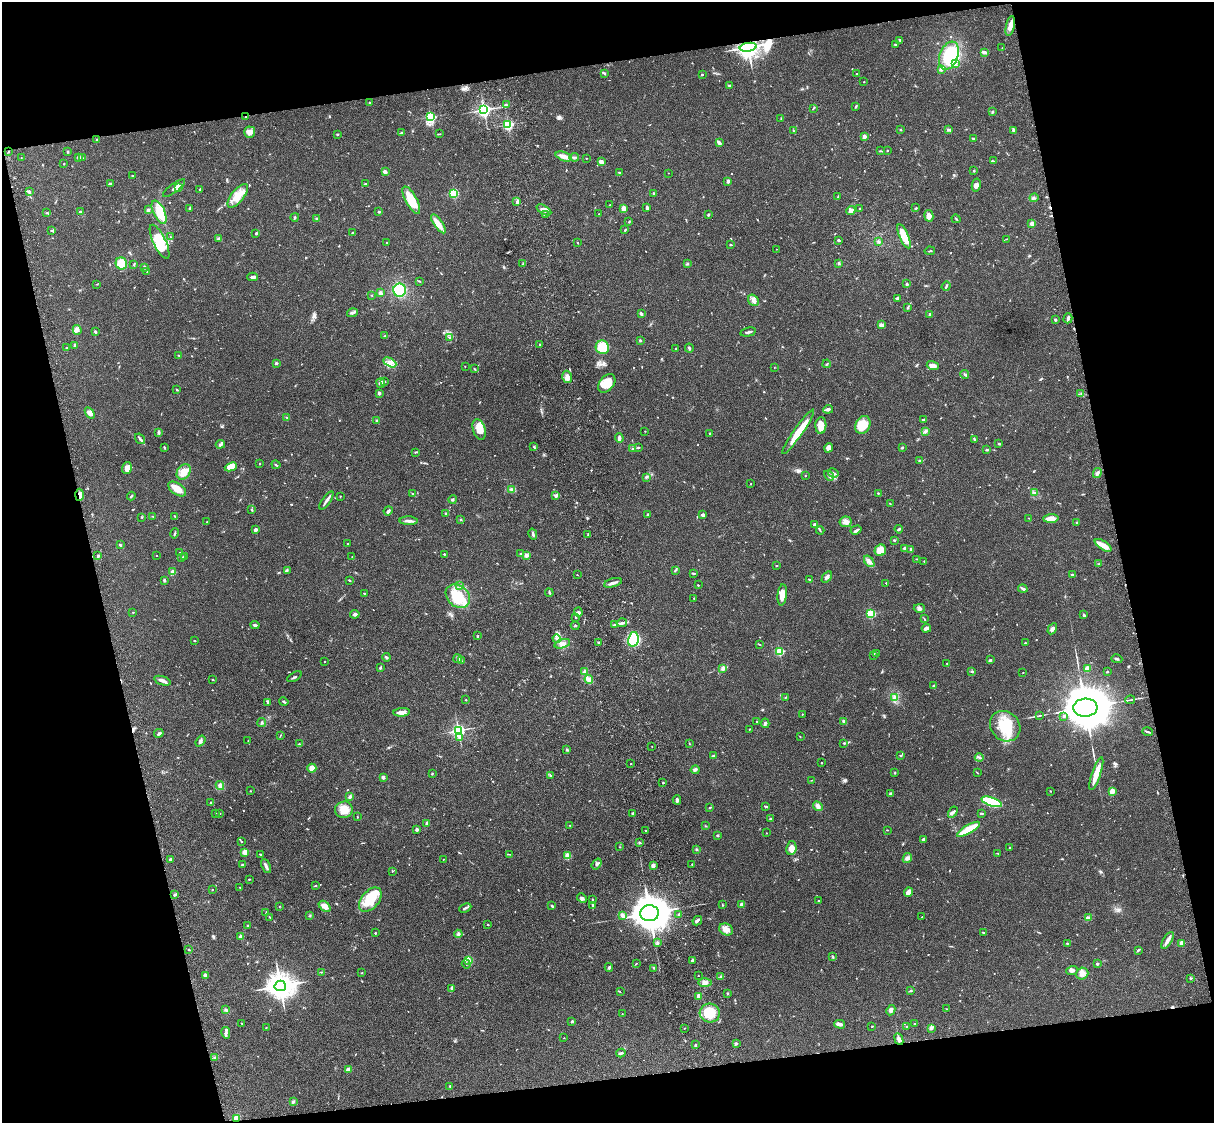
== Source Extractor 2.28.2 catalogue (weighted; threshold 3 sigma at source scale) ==
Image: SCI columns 122-4967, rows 278-4761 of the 5085 x 4926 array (HDU 1 of 3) = the unmasked area's bounding box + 8 px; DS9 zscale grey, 4 x 4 block average (1 PNG px = mean of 4 x 4 image px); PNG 1216 x 1125 px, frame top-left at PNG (2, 2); each listed source drawn as its Kron ellipse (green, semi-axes under 4 px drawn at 4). Shown black and unused: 25% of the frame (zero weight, under 3 of 4 exposures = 6% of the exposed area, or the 3 px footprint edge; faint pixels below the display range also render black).
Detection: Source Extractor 2.28.2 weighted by HDU 2 'WHT'. Background 0.0752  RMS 0.0058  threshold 0.0259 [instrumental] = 3 sigma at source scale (4.5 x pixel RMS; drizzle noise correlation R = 1.50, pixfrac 1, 0.05/0.05 arcsec/px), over >= 5 px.
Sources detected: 765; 4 too faint to see at this stretch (4 x 4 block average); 4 inside a brighter object's white glare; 6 cosmic-ray / hot-pixel residue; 1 long thin detection or spike segment (spike, bleed or trail) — neither listed nor drawn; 17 coinciding with a brighter row at this scale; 29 inside a brighter listed object's ellipse — not listed separately; of the other 704, all 500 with FLUX_AUTO >= 1.5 (the completeness limit of this list) listed and drawn (204 fainter detections not listed), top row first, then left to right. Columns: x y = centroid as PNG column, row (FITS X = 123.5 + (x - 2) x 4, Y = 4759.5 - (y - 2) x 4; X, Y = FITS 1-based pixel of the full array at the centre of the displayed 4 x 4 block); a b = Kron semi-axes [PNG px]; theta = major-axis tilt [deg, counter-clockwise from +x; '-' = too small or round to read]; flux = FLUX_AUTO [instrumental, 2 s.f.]
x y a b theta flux
1010 26 10 4 78 21
900 40 3 2 - 3.3
896 44 3 2 - 3.1
748 47 8 3 10 2300
1002 48 2 2 - 1.5
984 52 4 2 - 23
949 56 14 9 69 300
955 64 3 2 - 18
941 69 4 3 - 5.7
604 73 4 2 - 4
702 74 2 2 - 8
857 74 2 2 - 2.3
864 82 2 2 - 2.1
729 85 3 2 - 3.3
370 103 3 2 - 3.8
506 105 3 2 - 3.6
856 106 3 2 - 3.7
813 108 3 2 - 3
484 110 3 3 - 920
992 112 3 2 - 3.3
246 116 3 2 - 2.6
430 117 2 2 - 450
781 118 2 2 - 1.7
508 125 2 2 - 530
901 129 3 2 - 1.6
949 130 3 2 - 7.5
1013 130 4 4 - 6.1
793 131 2 2 - 1.8
250 132 5 5 - 23
401 133 4 2 - 2.6
337 134 3 2 - 2.2
440 134 2 2 - 1.9
864 136 2 2 - 39
974 139 3 2 - 8.1
97 140 2 2 - 2
719 143 4 2 - 11
887 150 2 2 - 1.7
881 151 3 2 - 2.6
8 152 2 2 - 2.2
67 152 3 2 - 2.6
564 156 8 4 -19 20
79 157 3 3 - 7.5
574 157 4 2 - 4.2
21 158 2 2 - 1.7
82 158 2 2 - 1.8
586 158 2 2 - 1.8
994 161 3 2 - 3.2
601 162 3 2 - 23
64 164 2 2 - 5.3
974 171 3 2 - 2.3
385 172 3 3 - 9.7
620 173 3 2 - 3.5
668 173 2 2 - 2
132 176 2 2 - 2.1
728 181 3 2 - 9.8
110 184 4 2 - 6.1
366 184 3 2 - 3.2
976 185 6 4 78 12
174 188 13 2 36 11
178 188 4 2 - 6.3
200 190 2 2 - 6.5
29 191 3 2 - 3
454 193 2 2 - 330
654 193 3 2 - 3.1
238 196 14 6 50 47
838 197 2 2 - 2.2
1034 198 4 2 - 4.7
411 200 15 5 -61 82
517 202 4 3 - 5.5
610 205 2 2 - 4.6
647 208 3 2 - 11
860 208 2 2 - 6
916 208 3 2 - 3.5
190 209 3 2 - 3.8
624 209 4 3 - 21
148 210 3 3 - 7.8
544 210 8 3 -31 16
851 210 5 3 - 14
81 211 4 2 - 3.3
159 212 12 6 -64 50
379 212 2 2 - 11
47 213 3 2 - 2.6
599 214 2 2 - 1.7
546 215 4 2 - 5.6
708 215 2 2 - 4.3
929 216 6 4 -79 24
295 217 4 2 - 3.9
317 219 2 2 - 7.3
956 219 5 2 - 3.4
629 222 2 2 - 2.5
438 224 11 4 -54 31
1032 224 3 3 - 14
52 230 3 2 - 2.5
625 230 3 2 - 2.3
352 232 2 2 - 2.1
256 233 2 2 - 5.2
904 236 13 4 -66 75
170 237 2 2 - 1.6
219 239 4 3 - 6.7
1006 239 2 2 - 1.6
839 240 3 2 - 4.1
160 242 18 6 -64 61
878 242 3 2 - 3.2
387 243 3 2 - 2.6
578 243 3 2 - 1.7
730 245 3 2 - 3.9
776 249 2 2 - 1.7
930 251 5 2 - 3.7
121 263 6 5 - 52
523 263 2 2 - 1.9
839 263 4 2 - 3.8
134 264 4 2 - 3.4
687 264 3 2 - 2.4
144 267 3 2 - 5.2
147 271 2 2 - 1.5
253 277 5 2 - 12
419 281 3 2 - 2.7
97 284 3 2 - 1.7
907 284 2 2 - 8.2
946 286 5 2 - 4.4
400 290 6 6 - 140
380 293 3 2 - 12
371 295 2 2 - 2.5
897 298 4 2 - 4.2
754 300 6 5 - 14
908 307 3 2 - 3.4
352 313 5 3 - 9.6
641 314 3 2 - 6.7
930 314 4 2 - 4
1068 318 5 2 - 11
1055 320 3 2 - 3.8
881 325 4 3 - 6.9
77 330 5 4 - 12
95 332 3 2 - 5.2
748 332 8 2 12 7.3
385 336 3 2 - 2.8
449 337 3 2 - 2
640 340 2 2 - 7
75 345 3 2 - 11
540 345 2 2 - 1.6
602 347 7 6 - 96
67 348 2 2 - 2.1
689 348 4 2 - 6.2
676 349 2 2 - 6.1
179 355 3 2 - 2.3
390 362 7 3 -28 14
276 363 2 2 - 7.2
827 364 4 2 - 3.2
465 366 2 2 - 2.5
933 366 6 3 -17 21
774 367 2 2 - 1.5
475 369 3 2 - 2.8
965 374 4 2 - 5.4
567 377 6 4 -74 16
385 381 3 2 - 1.7
381 383 4 3 - 6.9
607 383 10 7 50 57
177 390 3 2 - 3.1
379 393 3 3 - 6.5
1081 394 2 2 - 1.8
828 409 5 2 - 8.5
90 413 6 3 -55 19
287 417 2 2 - 2.3
923 419 3 2 - 6.5
377 421 2 2 - 19
821 425 8 5 87 32
863 425 9 7 62 73
479 429 11 6 -73 43
645 431 2 2 - 1.5
926 431 3 3 - 5.6
159 432 3 2 - 7.7
798 432 27 4 55 70
710 434 3 2 - 3.7
619 438 5 2 - 10
140 439 6 2 -56 7.3
975 440 3 2 - 3.2
220 444 5 3 - 6.7
999 444 3 2 - 3
164 447 3 2 - 4.4
534 447 3 2 - 3.3
638 447 2 2 - 4.2
828 448 5 4 - 21
903 448 2 2 - 2.2
633 449 2 2 - 3.5
986 450 3 2 - 4.8
415 452 2 2 - 2.5
919 461 3 2 - 4
259 463 2 2 - 1.8
276 465 4 2 - 4.2
231 467 6 3 25 48
127 468 6 5 - 27
184 472 8 6 55 46
833 473 5 3 - 6.9
1097 473 5 3 - 9.4
805 476 2 2 - 1.7
829 476 6 2 -42 5.9
646 477 4 2 - 5.5
750 484 2 2 - 1.8
177 489 10 5 -35 41
511 489 4 3 - 6.2
878 493 2 2 - 2.4
1034 493 3 2 - 3.4
413 494 3 2 - 2.4
80 495 6 2 88 21
556 495 3 2 - 9.9
131 496 4 2 - 3.5
340 496 3 2 - 1.5
453 499 4 2 - 4.3
326 500 11 3 55 13
890 504 2 2 - 1.9
252 510 4 2 - 2.9
388 511 4 2 - 10
446 513 2 2 - 3.6
648 515 3 3 - 4.3
703 515 3 2 - 13
153 516 2 2 - 1.7
175 516 2 2 - 2.1
142 517 2 2 - 2
1029 518 2 2 - 1.8
1051 518 7 3 2 31
461 520 2 2 - 2.5
409 521 9 3 -1 11
207 522 2 2 - 1.6
846 522 6 5 - 15
1077 522 3 2 - 3.6
814 525 3 3 - 6.4
255 529 3 2 - 11
899 529 4 2 - 6.9
820 530 4 2 - 2.9
856 530 6 2 19 5.6
175 533 5 2 - 4.2
533 534 5 2 - 6.2
588 535 3 2 - 2.9
894 540 2 2 - 3.1
348 543 2 2 - 3
120 545 3 2 - 4.4
1103 545 9 3 -32 35
904 548 2 2 - 12
911 549 2 2 - 5.8
880 550 6 5 - 43
180 552 2 2 - 2.1
444 554 2 2 - 4.7
520 554 2 2 - 2.6
156 555 2 2 - 2.3
526 555 4 3 - 12
98 556 4 2 - 4.1
181 557 2 2 - 1.8
184 557 3 2 - 5.9
352 557 2 2 - 1.8
916 559 2 2 - 1.6
869 561 6 3 -51 12
924 561 2 2 - 1.8
1099 564 2 2 - 1.9
777 565 2 2 - 2.3
287 570 3 2 - 3.7
675 570 4 2 - 4
173 572 2 2 - 77
693 573 3 2 - 4.5
577 575 2 2 - 1.7
1072 575 4 2 - 5.5
827 577 6 3 57 9.7
809 579 2 2 - 4.3
164 580 3 2 - 6.3
349 580 3 2 - 3.2
613 583 9 2 15 12
886 583 2 2 - 3.9
460 585 2 2 - 1.9
698 585 2 2 - 1.8
1023 589 4 2 - 7.9
364 593 2 2 - 2.7
549 593 4 2 - 3.7
782 595 10 4 84 31
458 596 13 10 -41 120
694 598 2 2 - 2.3
919 608 6 4 2 9.8
133 612 2 2 - 2.1
578 612 4 2 - 5.4
355 614 4 3 - 8.2
871 614 2 2 - 360
1084 615 4 2 - 4.7
576 617 3 2 - 2.9
924 619 4 2 - 2
622 623 5 2 - 6.4
615 624 2 2 - 1.8
255 625 4 2 - 6.7
575 626 4 2 - 3.7
926 628 4 2 - 13
1052 629 6 3 60 13
478 636 2 2 - 2.4
557 639 4 2 - 5.9
633 639 7 5 79 180
195 641 2 2 - 2.2
599 642 2 2 - 1.8
1025 643 2 2 - 6.7
562 644 8 3 17 11
760 644 2 2 - 2.1
780 651 2 2 - 260
877 654 2 2 - 1.9
874 655 3 2 - 3.2
386 657 4 2 - 5.2
458 659 4 2 - 4.6
1117 659 5 2 - 4.4
991 660 3 2 - 3.3
461 661 2 2 - 1.9
324 662 2 2 - 1.6
947 663 2 2 - 1.6
380 668 3 2 - 5.3
723 668 2 2 - 26
1087 669 2 2 - 40
585 671 3 2 - 3.4
972 671 3 2 - 2.9
1023 672 2 2 - 1.7
1107 672 3 2 - 2.2
294 677 8 2 30 4.9
212 679 2 2 - 2
589 679 4 3 - 9.7
162 681 8 2 -20 17
934 686 3 2 - 5.1
786 697 3 2 - 1.8
895 698 4 3 - 7.4
466 700 2 2 - 2.3
1130 700 5 2 - 2.6
268 702 4 2 - 5.6
284 702 5 2 - 4.7
1085 708 12 9 4 19000
402 712 8 3 5 25
802 714 2 2 - 1.8
1039 715 3 2 - 2.5
1064 716 2 2 - 14
262 722 4 2 - 3.8
756 722 2 2 - 1.9
844 722 3 2 - 11
765 723 5 2 - 6.4
1005 726 16 14 -45 120
749 729 2 2 - 1.6
458 730 2 2 - 940
1148 732 5 2 - 4.9
159 733 5 2 - 6
280 736 3 2 - 2.1
459 737 3 2 - 3.2
800 737 3 2 - 1.5
200 741 6 3 53 7.2
248 741 2 2 - 2
844 743 4 2 - 3.9
299 744 3 2 - 2
689 744 3 2 - 1.5
652 746 2 2 - 2.3
567 750 4 2 - 2.3
714 755 2 2 - 2
900 755 3 2 - 2.8
979 757 4 2 - 4.6
822 763 2 2 - 5.4
631 764 2 2 - 2.8
312 768 4 4 - 34
695 770 4 3 - 7.2
895 773 3 2 - 2.2
978 773 2 2 - 1.7
432 774 3 2 - 2.7
1096 774 17 3 71 61
551 776 3 2 - 3.8
383 777 2 2 - 9.6
812 780 3 2 - 1.9
663 783 2 2 - 3
220 785 5 3 - 13
250 791 2 2 - 3.4
1050 791 2 2 - 2.2
1112 791 2 2 - 110
890 794 3 2 - 4.7
350 797 3 3 - 6.2
677 800 4 3 - 9.8
992 802 10 3 -19 230
211 803 2 2 - 4.6
766 806 2 2 - 2
818 806 5 4 - 14
710 808 3 2 - 3.3
344 810 9 8 - 44
953 812 6 2 59 7.6
216 813 2 2 - 1.5
220 813 2 2 - 2.4
982 813 3 2 - 3.7
633 814 3 2 - 6
357 817 2 2 - 2.2
770 819 2 2 - 12
427 823 2 2 - 33
570 825 3 2 - 2.4
706 826 2 2 - 2.1
417 829 2 2 - 26
969 829 13 3 30 110
887 830 2 2 - 2.8
646 831 2 2 - 1.9
766 833 2 2 - 1.6
717 835 2 2 - 13
923 839 3 3 - 5.2
242 842 2 2 - 1.8
639 842 3 2 - 3.2
620 847 2 2 - 1.9
791 848 7 5 82 27
1010 848 2 2 - 2.9
696 849 2 2 - 3.4
245 852 4 3 - 19
998 853 3 2 - 2.2
260 854 2 2 - 2.9
509 854 2 2 - 1.6
568 856 2 2 - 150
907 858 5 4 - 10
171 859 3 2 - 15
443 859 2 2 - 1.9
597 864 6 3 54 8.2
243 865 3 2 - 5.8
653 865 2 2 - 50
692 865 2 2 - 1.9
266 866 7 3 -65 11
392 871 2 2 - 1.8
249 879 2 2 - 2.6
315 885 2 2 - 1.6
240 887 2 2 - 1.8
212 889 2 2 - 1.5
908 892 5 3 - 30
175 895 4 2 - 5
582 898 5 3 - 8.2
592 899 3 2 - 2.6
370 900 14 8 50 100
819 900 2 2 - 2.2
741 904 2 2 - 49
722 905 2 2 - 1.6
279 906 2 2 - 1.6
325 906 7 4 -41 21
552 906 3 2 - 5.9
593 906 4 2 - 4.5
465 908 6 2 25 6.1
266 912 2 2 - 1.7
649 913 9 8 - 7000
679 914 3 2 - 3.9
310 915 3 2 - 1.8
622 915 3 3 - 10
270 917 2 2 - 1.6
922 917 2 2 - 1.9
1088 918 3 3 - 5.1
697 921 5 2 - 8.8
488 925 2 2 - 2.9
248 926 2 2 - 9.2
726 929 7 5 -27 25
983 932 3 2 - 3.5
375 933 3 2 - 2.6
458 934 4 2 - 4
241 937 2 2 - 64
1167 940 9 3 59 16
657 943 3 2 - 4.9
1067 943 2 2 - 3.1
1182 943 2 2 - 94
189 950 2 2 - 5.9
1138 950 4 2 - 4.9
833 957 3 2 - 2.8
468 960 4 3 - 6.5
693 960 2 2 - 34
1098 963 3 2 - 3.9
466 964 5 2 - 3.8
636 964 3 2 - 2
609 967 4 2 - 4.4
654 968 3 2 - 3.4
1072 971 6 3 20 8.8
321 972 2 2 - 2.1
362 973 3 2 - 1.9
1082 974 6 6 - 19
205 975 3 3 - 12
698 976 2 2 - 3.1
721 977 2 2 - 14
1191 978 2 2 - 3.5
705 983 7 3 -1 13
280 986 5 5 - 4000
452 988 4 2 - 6.1
911 991 3 2 - 2.4
620 992 2 2 - 1.6
728 993 2 2 - 3.6
699 996 3 3 - 13
946 1009 3 2 - 1.7
225 1010 4 2 - 3.2
891 1010 5 3 - 10
710 1013 10 9 - 80
622 1014 2 2 - 1.5
572 1021 3 2 - 5.2
242 1023 3 2 - 2.2
914 1023 2 2 - 1.6
840 1024 5 3 - 14
872 1026 2 2 - 2.7
907 1026 2 2 - 1.8
266 1027 2 2 - 1.7
684 1028 2 2 - 2.1
932 1028 3 2 - 3.3
226 1033 6 3 -79 7.8
564 1038 2 2 - 1.8
899 1039 6 4 -67 12
736 1044 3 2 - 3.3
695 1045 4 2 - 4.6
621 1053 4 2 - 4.6
215 1057 3 2 - 2.9
348 1069 4 2 - 19
450 1086 2 2 - 3.1
293 1102 3 2 - 4.9
236 1118 3 2 - 34
Overlapping masked pixels (flux is a lower limit): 4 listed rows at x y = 748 47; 246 116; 80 495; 236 1118
Diffuse or blended objects may show on this block-average render without a row.